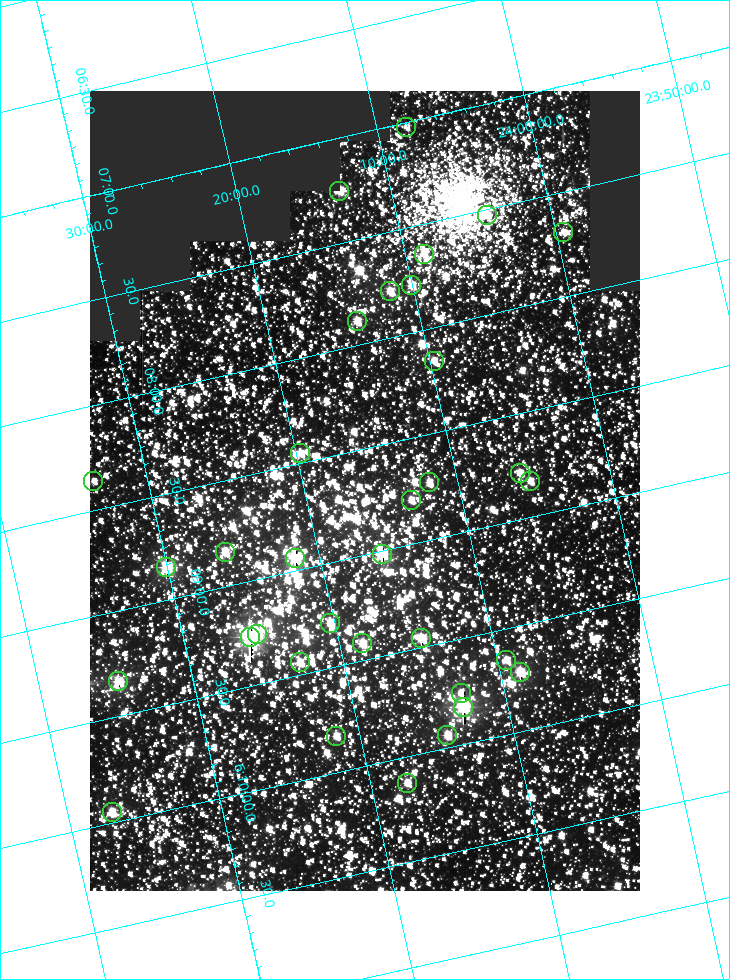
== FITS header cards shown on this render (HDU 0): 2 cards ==
NAXIS1  =                  550
NAXIS2  =                  800

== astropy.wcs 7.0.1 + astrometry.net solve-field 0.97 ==
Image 550 x 800 px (HDU 0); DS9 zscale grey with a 90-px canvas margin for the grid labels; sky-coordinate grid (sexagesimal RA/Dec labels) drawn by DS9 from the SOLVED WCS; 34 Tycho-2 reference stars matched to detected sources circled (green)
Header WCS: RA---TAN/DEC--TAN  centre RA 06:08:42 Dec +24:16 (92.17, +24.27 deg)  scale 3.98 arcsec/px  FOV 36.4' x 53.0'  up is -103 deg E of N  parity normal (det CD < 0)
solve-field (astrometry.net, Tycho-2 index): VERIFIED the header's WCS against the Tycho-2 star catalogue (verified at 3 index scales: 19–34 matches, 0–1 conflicts across passes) and refined it, rather than solving blind
Solved WCS: RA---TAN-SIP/DEC--TAN-SIP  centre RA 06:08:42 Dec +24:16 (92.17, +24.27 deg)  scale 3.98 arcsec/px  FOV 36.4' x 53.0'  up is -103 deg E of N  parity normal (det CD < 0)
The solver's refit moves the header's centre by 0.37 arcsec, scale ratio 1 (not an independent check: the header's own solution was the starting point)
Tycho-2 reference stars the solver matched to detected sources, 34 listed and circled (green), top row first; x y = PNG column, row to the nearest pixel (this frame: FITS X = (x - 90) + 1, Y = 800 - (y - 91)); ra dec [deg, ICRS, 3 dp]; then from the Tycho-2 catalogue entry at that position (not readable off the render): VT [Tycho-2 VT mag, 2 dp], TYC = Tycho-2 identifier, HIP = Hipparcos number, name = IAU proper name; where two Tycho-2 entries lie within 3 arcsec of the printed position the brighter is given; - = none
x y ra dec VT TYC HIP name
406 127 91.756 +24.135 11.55 1864-383-1 - -
339 191 91.813 +24.222 9.50 1864-951-1 - -
487 215 91.882 +24.069 10.67 1864-1197-1 - -
563 232 91.922 +23.991 11.04 1864-773-1 - -
424 254 91.910 +24.147 9.81 1864-677-1 - -
411 285 91.945 +24.168 9.83 1864-545-1 - -
390 291 91.946 +24.193 9.49 1864-879-1 - -
357 321 91.972 +24.235 9.87 1864-607-1 - -
434 361 92.040 +24.163 9.97 1864-387-1 - -
300 453 92.113 +24.329 10.09 1877-692-1 - -
520 473 92.195 +24.097 9.91 1877-1306-1 - -
93 481 92.090 +24.558 11.22 1868-1493-1 - -
530 481 92.208 +24.088 10.02 1877-898-1 - -
429 482 92.182 +24.197 9.90 1877-42-1 - -
411 500 92.198 +24.221 10.14 1877-234-1 - -
225 552 92.210 +24.434 9.33 1881-345-1 - -
382 554 92.254 +24.266 8.73 1877-224-1 - -
295 558 92.236 +24.360 8.19 1877-300-1 29148 -
166 567 92.212 +24.501 8.67 1881-93-1 - -
330 623 92.321 +24.338 9.42 1877-884-1 - -
257 634 92.315 +24.419 9.14 1881-15-1 - -
250 637 92.316 +24.428 7.55 1881-1595-1 - -
421 638 92.364 +24.244 8.80 1877-1589-1 - -
362 643 92.355 +24.308 9.21 1877-702-1 - -
506 660 92.412 +24.157 10.23 1877-766-1 - -
300 662 92.360 +24.380 9.69 1881-496-1 - -
520 672 92.431 +24.145 8.75 1877-16-1 - -
118 681 92.334 +24.580 8.60 1881-81-1 - -
461 693 92.439 +24.215 10.07 1877-154-1 - -
463 707 92.456 +24.215 7.57 1877-1484-1 - -
447 735 92.485 +24.239 9.49 1877-1276-1 - -
336 736 92.457 +24.359 9.75 1877-1432-1 - -
407 783 92.531 +24.294 10.40 1877-334-1 - -
112 812 92.487 +24.619 9.38 1881-1542-1 - -